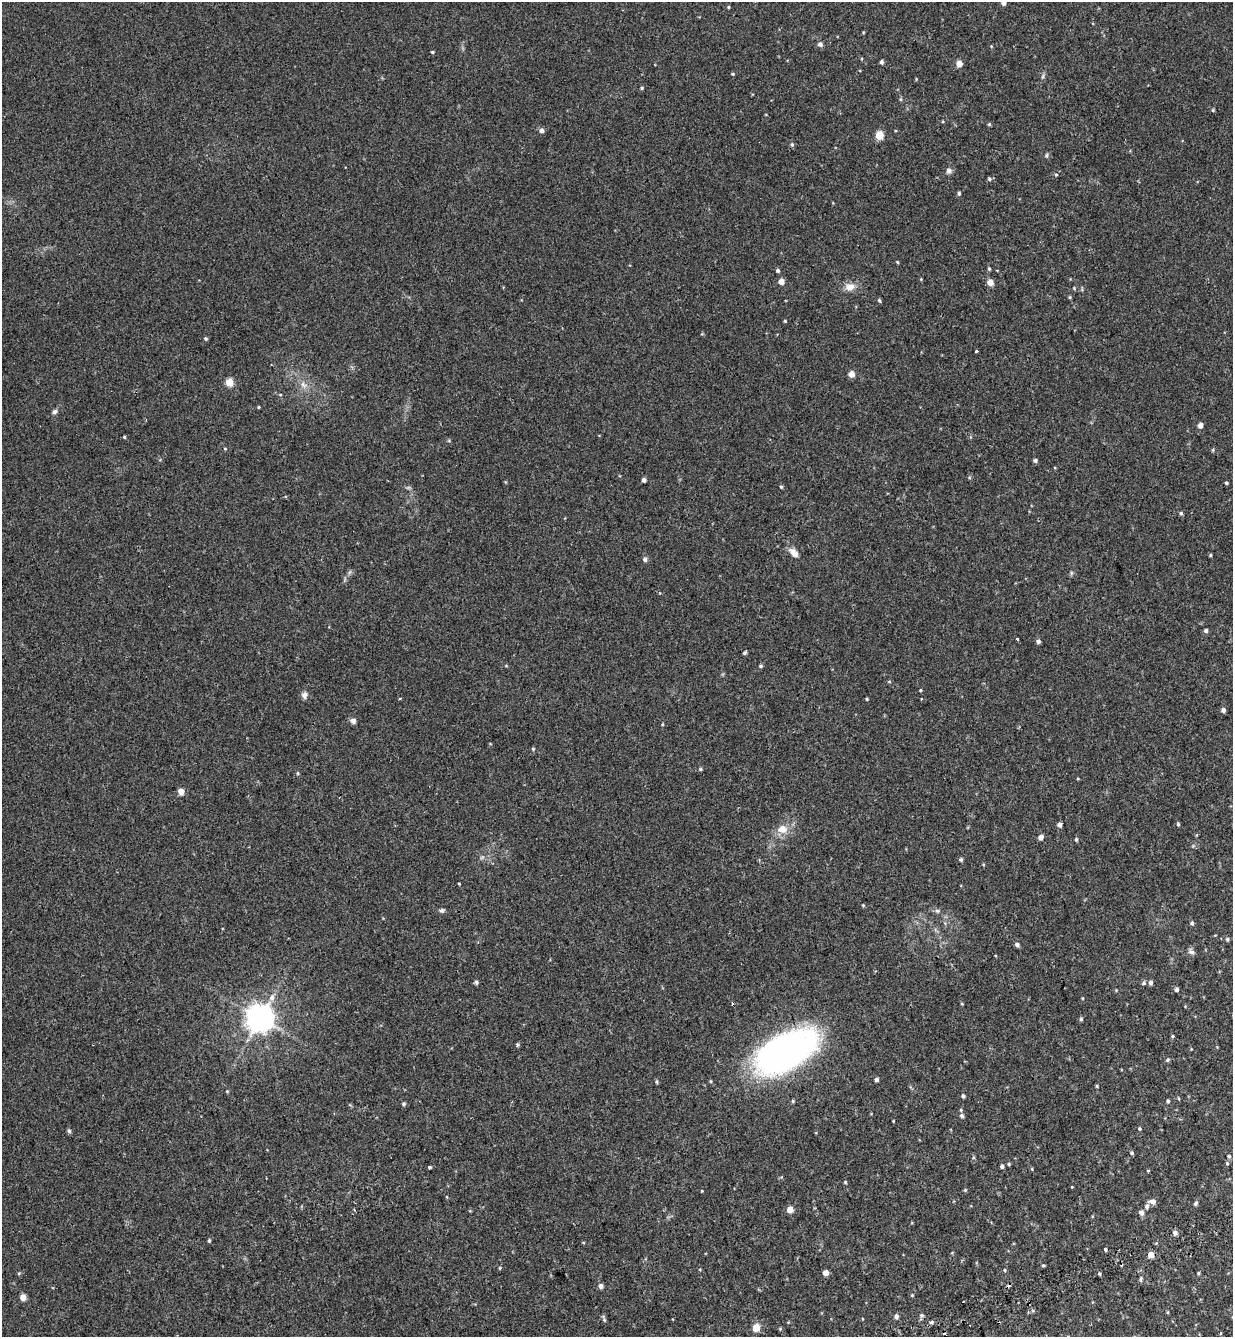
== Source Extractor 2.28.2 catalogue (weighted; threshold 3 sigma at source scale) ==
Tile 6 of 4 x 4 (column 2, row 2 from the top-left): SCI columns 1475-2705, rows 2825-4159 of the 5465 x 5645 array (HDU 1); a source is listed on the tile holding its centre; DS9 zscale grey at full resolution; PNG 1235 x 1339 px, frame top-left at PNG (2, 2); no overlay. Shown black and unused: <1% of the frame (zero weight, under 2 of 3 exposures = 11% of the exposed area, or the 3 px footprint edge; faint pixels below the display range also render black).
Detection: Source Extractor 2.28.2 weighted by HDU 2 'WHT'; one run over the whole footprint, this tile lists its part. Background 0.0335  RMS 0.005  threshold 0.0223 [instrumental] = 3 sigma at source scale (4.5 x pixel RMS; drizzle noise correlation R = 1.50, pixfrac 1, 0.0396/0.0396 arcsec/px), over >= 5 px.
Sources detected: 148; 4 cosmic-ray / hot-pixel residue — not listed; the other 144 listed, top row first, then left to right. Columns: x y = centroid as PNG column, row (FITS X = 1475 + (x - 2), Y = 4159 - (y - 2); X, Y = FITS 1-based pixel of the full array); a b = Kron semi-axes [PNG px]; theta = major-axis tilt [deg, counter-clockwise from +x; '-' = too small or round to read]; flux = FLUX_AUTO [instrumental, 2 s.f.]
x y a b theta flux
1003 3 4 4 - 1.7
728 7 4 4 - 0.43
820 44 5 5 - 1.8
432 52 4 3 - 0.56
881 62 4 4 - 1.1
959 63 5 5 - 4.3
733 74 5 4 - 0.46
1043 76 6 4 72 0.75
642 88 5 4 - 0.56
1213 110 5 4 - 0.43
989 124 5 4 - 0.53
541 131 5 5 - 1.8
879 135 5 5 - 13
792 144 5 5 - 0.82
1047 155 7 3 89 0.63
949 170 7 7 - 1.7
1056 174 5 3 - 0.51
989 179 5 4 - 0.72
959 193 5 4 - 0.73
897 262 4 3 - 0.4
989 269 5 4 - 0.59
778 271 5 4 - 0.76
781 281 5 5 - 3.5
990 282 5 5 - 4.3
850 287 13 11 6 4
1070 297 5 3 - 0.42
879 300 5 4 - 0.63
785 321 4 3 - 0.41
205 338 5 4 - 0.7
976 351 3 3 - 0.9
851 374 5 5 - 4.5
229 382 5 5 - 11
303 385 11 6 -44 2.4
259 407 4 3 - 0.44
55 412 7 5 31 1.1
1200 425 5 4 - 2.7
124 437 4 3 - 0.46
225 449 4 4 - 0.46
1035 460 5 4 - 1
644 480 4 4 - 1.3
505 482 5 3 - 0.38
1226 483 4 3 - 0.56
781 487 4 4 - 0.6
1181 513 5 4 - 0.7
794 553 13 8 -47 3.4
1210 555 5 3 - 0.43
645 559 5 5 - 1.2
1071 573 7 4 72 0.66
1206 630 5 4 - 1.1
1017 639 3 3 - 1.7
1038 641 5 4 - 1.1
745 653 5 3 - 0.73
761 666 5 4 - 0.7
889 682 5 3 - 0.4
920 690 4 3 - 0.39
304 695 9 7 78 1.7
400 698 3 2 - 0.8
867 699 4 3 - 0.46
1223 710 5 5 - 1.3
353 721 7 6 - 1.6
533 749 4 4 - 0.52
700 769 5 4 - 0.62
298 773 5 4 - 0.56
181 791 5 4 - 5.2
1178 824 5 3 - 0.62
1059 825 4 4 - 1.7
782 829 16 13 -3 5.5
1041 837 5 4 - 2.4
1076 839 5 4 - 0.59
961 859 5 4 - 0.82
459 884 3 2 - 0.37
863 905 4 3 - 0.41
442 910 7 6 - 0.9
937 911 6 5 - 0.92
1192 923 5 5 - 0.78
1227 939 5 5 - 0.74
1017 945 5 5 - 1.2
1191 952 10 6 -27 1.4
476 982 5 4 - 0.89
1151 982 5 4 - 1.4
1144 983 6 6 - 0.84
1177 989 5 5 - 1
272 998 10 7 78 2.4
1082 998 4 3 - 0.35
962 1004 4 3 - 0.34
260 1018 8 8 - 590
1081 1019 5 5 - 0.62
1172 1036 4 3 - 0.45
517 1045 4 4 - 0.79
785 1051 56 28 28 180
1168 1060 6 4 42 0.7
876 1080 4 3 - 1.2
657 1082 6 3 -89 0.55
1097 1086 5 3 - 0.47
227 1091 4 3 - 0.42
963 1096 4 3 - 0.88
793 1101 5 4 - 0.53
1168 1101 4 4 - 0.7
404 1104 5 4 - 0.71
962 1116 6 5 - 0.96
893 1121 3 2 - 0.3
1139 1129 5 4 - 0.53
69 1131 6 4 -58 0.88
1132 1153 5 4 - 0.63
1229 1156 5 4 - 0.54
1227 1163 5 4 - 0.51
1009 1164 4 4 - 0.52
1002 1166 4 4 - 1
429 1167 4 3 - 0.96
1032 1169 5 3 - 0.39
1148 1171 5 3 - 0.32
845 1182 4 4 - 0.46
1072 1187 4 3 - 0.31
965 1190 5 5 - 0.52
702 1191 4 3 - 0.34
1152 1201 7 5 -5 2.6
1195 1204 5 4 - 0.93
1147 1206 7 5 73 1.3
790 1209 5 4 - 6.1
354 1210 4 3 - 0.37
1141 1213 7 6 - 1.6
1175 1233 5 5 - 1.8
209 1240 5 4 - 0.6
1105 1249 4 3 - 2
1150 1255 5 5 - 3.7
1043 1265 4 4 - 0.49
500 1268 4 4 - 0.46
1004 1270 4 4 - 0.56
19 1273 5 4 - 0.49
826 1273 4 4 - 3.9
1099 1273 4 3 - 0.85
1198 1273 4 3 - 0.48
1141 1279 8 4 82 0.73
601 1286 5 5 - 1.8
912 1295 4 4 - 0.42
23 1297 5 4 - 5.1
963 1301 3 2 - 0.36
1168 1312 5 3 - 0.4
922 1315 5 4 - 0.78
896 1316 5 5 - 1.4
604 1320 7 5 -70 0.71
932 1322 3 3 - 1.7
756 1327 5 5 - 10
780 1329 5 4 - 0.46
Isophote crosses this tile's border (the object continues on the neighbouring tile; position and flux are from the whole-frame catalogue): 1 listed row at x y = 1003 3